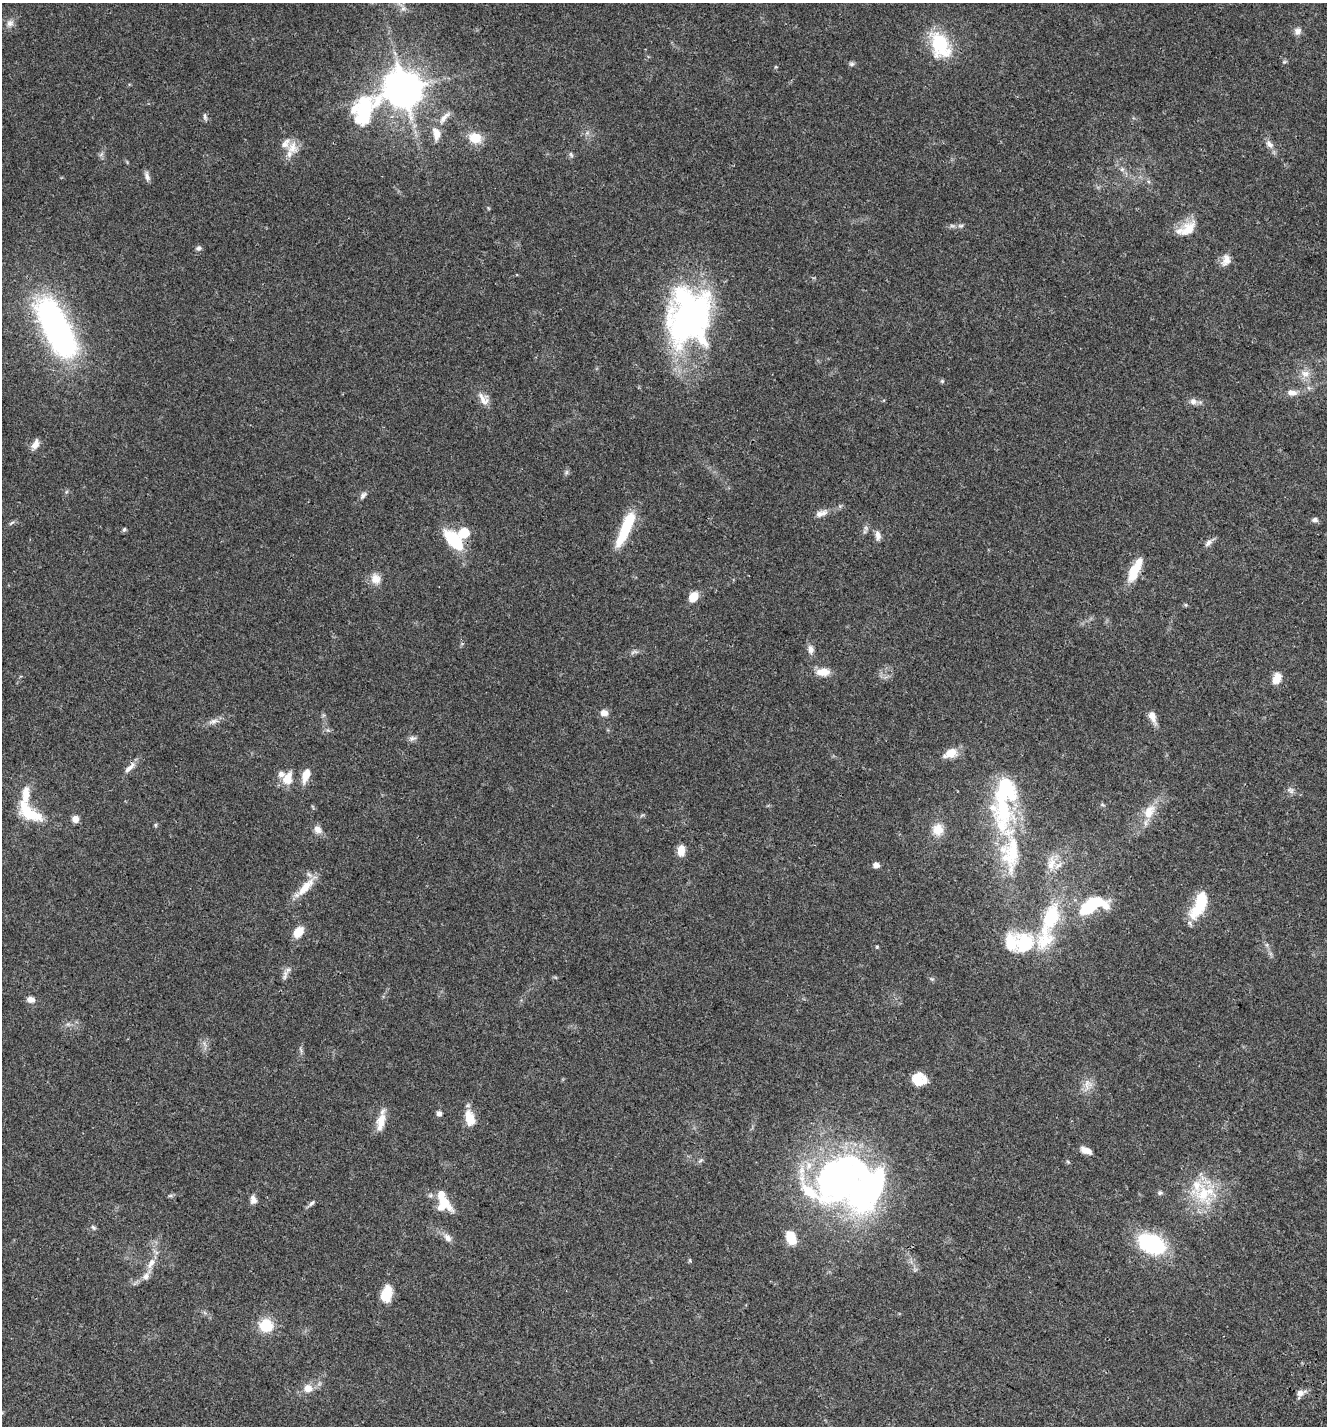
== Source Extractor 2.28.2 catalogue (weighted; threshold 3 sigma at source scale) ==
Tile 6 of 4 x 4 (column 2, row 2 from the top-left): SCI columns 1688-3012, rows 3007-4430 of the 6087 x 5999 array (HDU 1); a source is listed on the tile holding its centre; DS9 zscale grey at full resolution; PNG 1329 x 1428 px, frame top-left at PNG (2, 3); no overlay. Shown black and unused: <1% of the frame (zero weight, under 3 of 4 exposures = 9% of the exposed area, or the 3 px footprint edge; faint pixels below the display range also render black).
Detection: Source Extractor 2.28.2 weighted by HDU 2 'WHT'; one run over the whole footprint, this tile lists its part. Background 0.0494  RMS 0.0041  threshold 0.0186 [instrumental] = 3 sigma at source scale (4.5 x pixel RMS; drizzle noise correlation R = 1.50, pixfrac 1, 0.0396/0.0396 arcsec/px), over >= 5 px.
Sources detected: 129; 1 too faint to see at this stretch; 8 inside a brighter object's white glare — not listed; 15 inside a brighter listed object's ellipse — not listed separately; the other 105 listed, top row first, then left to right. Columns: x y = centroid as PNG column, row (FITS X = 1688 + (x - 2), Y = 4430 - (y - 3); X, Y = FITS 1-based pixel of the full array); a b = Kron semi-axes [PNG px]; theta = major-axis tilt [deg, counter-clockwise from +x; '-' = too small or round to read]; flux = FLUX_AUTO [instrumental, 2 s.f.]
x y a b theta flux
10 23 10 9 - 2.1
1297 31 10 9 - 2
940 44 28 18 -65 25
1284 62 6 4 42 0.6
852 64 7 6 - 0.92
404 90 11 10 - 1100
363 109 48 25 52 37
205 116 10 5 -85 0.93
444 117 21 7 49 3
436 134 17 10 -82 4.7
475 138 16 14 -17 6.9
1270 144 12 8 -41 2.3
293 147 19 14 88 5.4
101 154 9 3 45 0.71
571 155 8 5 -63 0.83
1122 169 6 6 - 0.97
147 176 13 6 -78 1.7
488 208 6 3 -71 0.4
961 226 8 5 -4 1
1188 229 25 15 41 7.9
198 248 8 6 15 1.1
1226 260 16 11 65 3.4
688 319 67 47 90 130
56 328 56 22 -63 150
1305 374 13 11 -6 3.5
942 381 5 5 - 0.61
1292 392 13 8 -6 2.8
484 399 18 11 -54 3.9
1193 401 9 9 - 1.9
35 444 13 8 63 2.8
566 472 7 4 89 0.79
363 495 11 6 49 1.3
821 513 17 8 21 2.9
1315 520 8 6 4 1.2
11 523 9 4 35 0.78
626 528 44 10 67 19
866 528 7 4 -72 0.83
124 529 6 4 72 0.69
464 533 7 6 - 19
878 535 13 7 -80 2.1
454 541 26 12 -48 19
1208 543 12 6 44 1.7
1134 570 27 11 67 9.4
375 579 14 12 -73 4.2
693 597 8 6 50 8.3
1186 605 6 4 -89 0.46
811 649 12 8 -82 2.3
634 652 12 5 17 1.3
823 672 16 9 1 5.2
1277 678 13 8 68 4.6
604 713 10 8 -7 2.4
1152 716 17 8 -67 3.5
213 721 15 7 11 2.3
412 738 10 7 9 1.4
951 753 16 9 22 6.3
130 768 20 6 45 2.8
306 775 15 8 71 5.6
287 778 17 11 70 6.1
26 794 39 12 83 8.7
1102 805 7 4 -9 0.59
1004 810 83 29 -88 47
1149 812 22 13 63 7.8
30 815 34 12 -12 10
75 819 7 7 - 2.7
155 825 5 5 - 0.57
318 829 11 9 -47 2.6
938 829 14 13 - 6.1
681 850 12 8 87 4.6
1051 864 21 12 80 6
876 865 6 6 - 2.2
305 887 36 10 47 7.7
1199 904 33 13 66 17
1092 905 35 17 20 28
1051 917 42 23 70 27
298 932 11 8 51 7.2
1025 943 24 22 84 21
877 947 4 4 - 0.41
285 975 15 6 77 2
932 979 6 4 -33 0.59
31 999 10 7 -8 2.3
68 1024 6 5 - 0.85
919 1079 15 13 -18 8.4
1088 1084 15 13 -77 4
439 1113 6 6 - 1.5
469 1116 16 13 -69 5.6
381 1121 26 8 79 5.9
1086 1150 13 7 -24 3.1
701 1160 8 4 32 0.8
1068 1162 6 4 -20 0.5
836 1179 58 46 52 110
1160 1193 7 5 17 0.81
1204 1194 38 29 0 22
170 1196 7 4 18 0.64
253 1199 10 8 -84 2
444 1202 22 11 -49 10
311 1203 11 5 45 1.1
93 1228 8 5 -49 0.82
448 1238 13 8 -49 2.4
791 1238 13 8 -71 10
1151 1244 26 17 -24 41
151 1263 17 8 62 3.7
386 1294 20 12 76 7.7
266 1325 16 15 - 10
308 1388 10 9 - 3.7
1301 1393 11 6 15 2.4